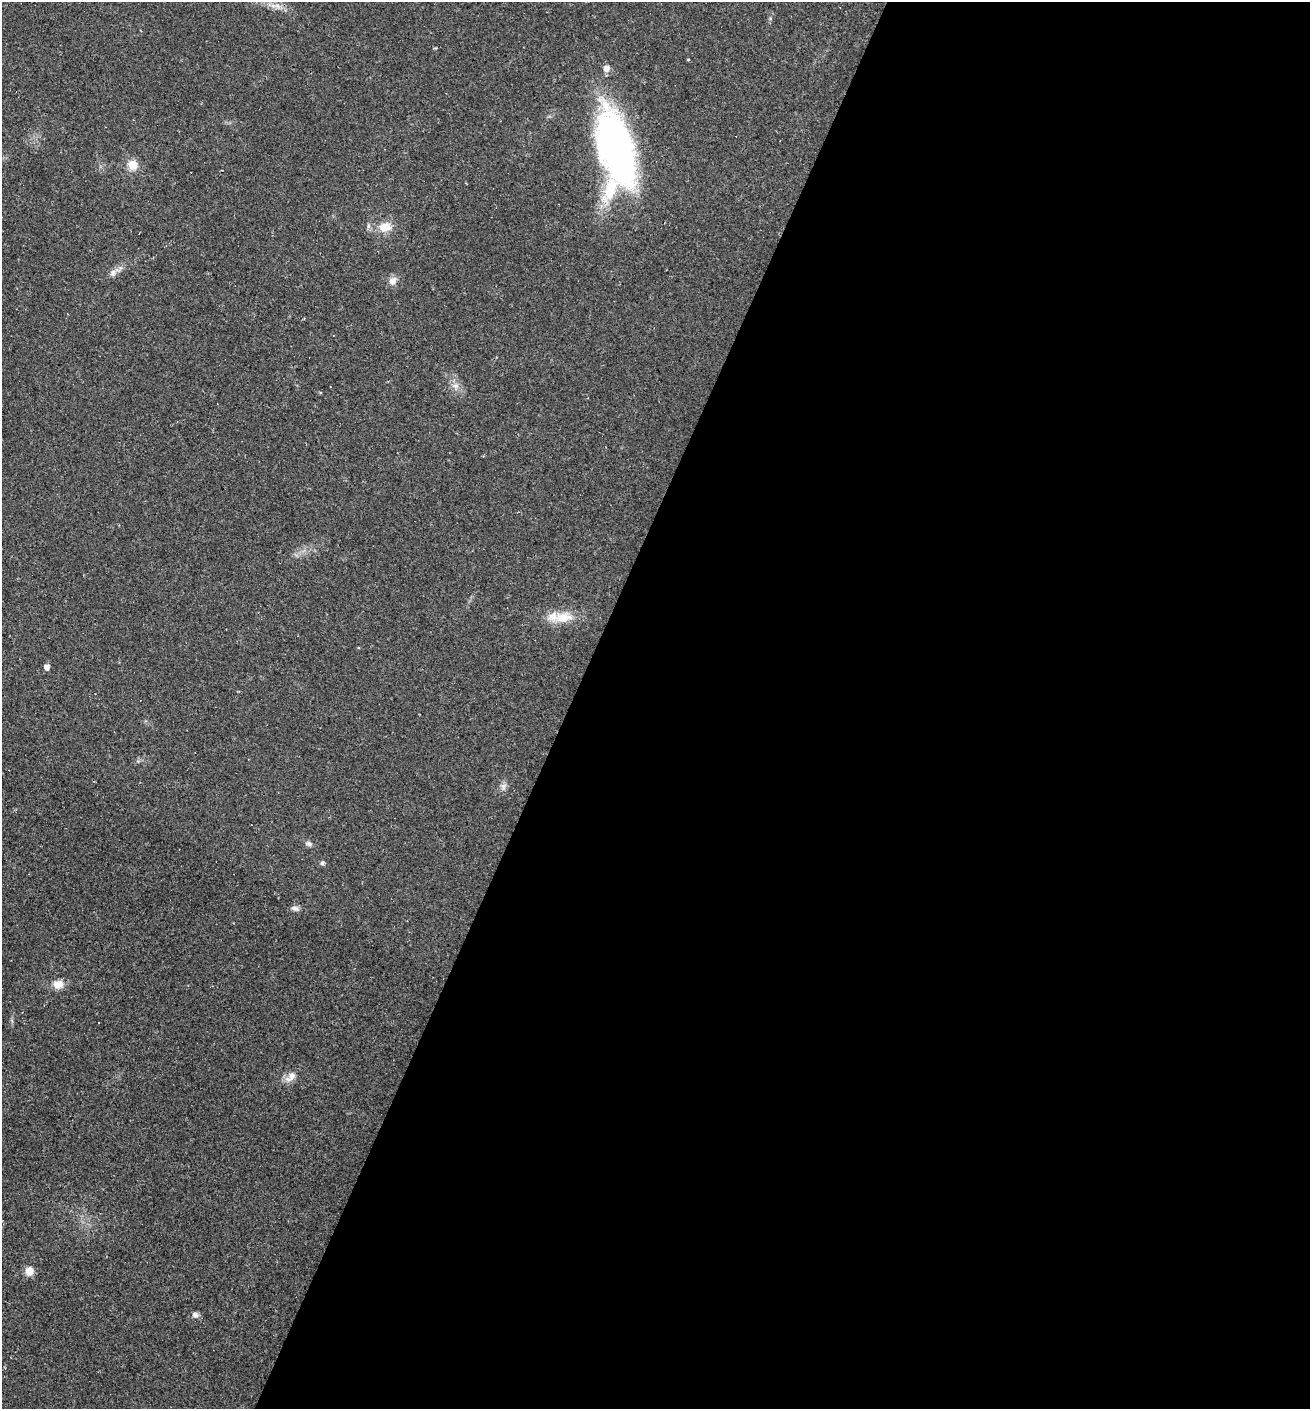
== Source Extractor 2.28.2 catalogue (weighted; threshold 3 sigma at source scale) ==
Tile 12 of 4 x 4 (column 4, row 3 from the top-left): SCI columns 4195-5502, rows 1408-2814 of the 5640 x 5628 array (HDU 1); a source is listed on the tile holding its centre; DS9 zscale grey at full resolution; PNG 1312 x 1411 px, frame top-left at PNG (2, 2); no overlay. Shown black and unused: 57% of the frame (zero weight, under 2 of 3 exposures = <1% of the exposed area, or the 3 px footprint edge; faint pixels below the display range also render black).
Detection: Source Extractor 2.28.2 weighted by HDU 2 'WHT'; one run over the whole footprint, this tile lists its part. Background 0.0331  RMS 0.0045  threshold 0.0202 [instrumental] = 3 sigma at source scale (4.5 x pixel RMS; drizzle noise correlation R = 1.50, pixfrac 1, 0.05/0.05 arcsec/px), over >= 5 px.
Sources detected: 24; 3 cosmic-ray / hot-pixel residue — not listed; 1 inside a brighter listed object's ellipse — not listed separately; the other 20 listed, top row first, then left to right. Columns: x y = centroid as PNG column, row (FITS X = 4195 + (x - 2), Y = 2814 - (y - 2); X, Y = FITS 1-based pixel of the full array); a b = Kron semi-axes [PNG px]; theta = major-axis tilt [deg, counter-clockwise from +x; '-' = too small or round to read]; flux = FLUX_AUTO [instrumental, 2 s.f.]
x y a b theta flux
274 6 12 5 -5 2.5
688 60 3 3 - 0.71
606 68 6 6 - 3.5
616 147 77 31 -74 170
133 165 11 11 - 5.8
385 227 15 11 6 6.6
113 273 11 7 54 2.2
393 281 11 10 - 2.8
455 386 11 7 1 2.4
563 617 30 15 5 10
47 667 5 5 - 2.7
503 786 10 7 -87 1.9
308 844 10 6 -17 1.4
322 863 6 5 - 0.89
295 908 11 6 -13 1.7
58 984 11 9 4 4.7
98 1023 3 2 - 0.52
291 1076 13 10 66 3.4
29 1271 9 9 - 4.4
195 1315 9 7 -37 1.7